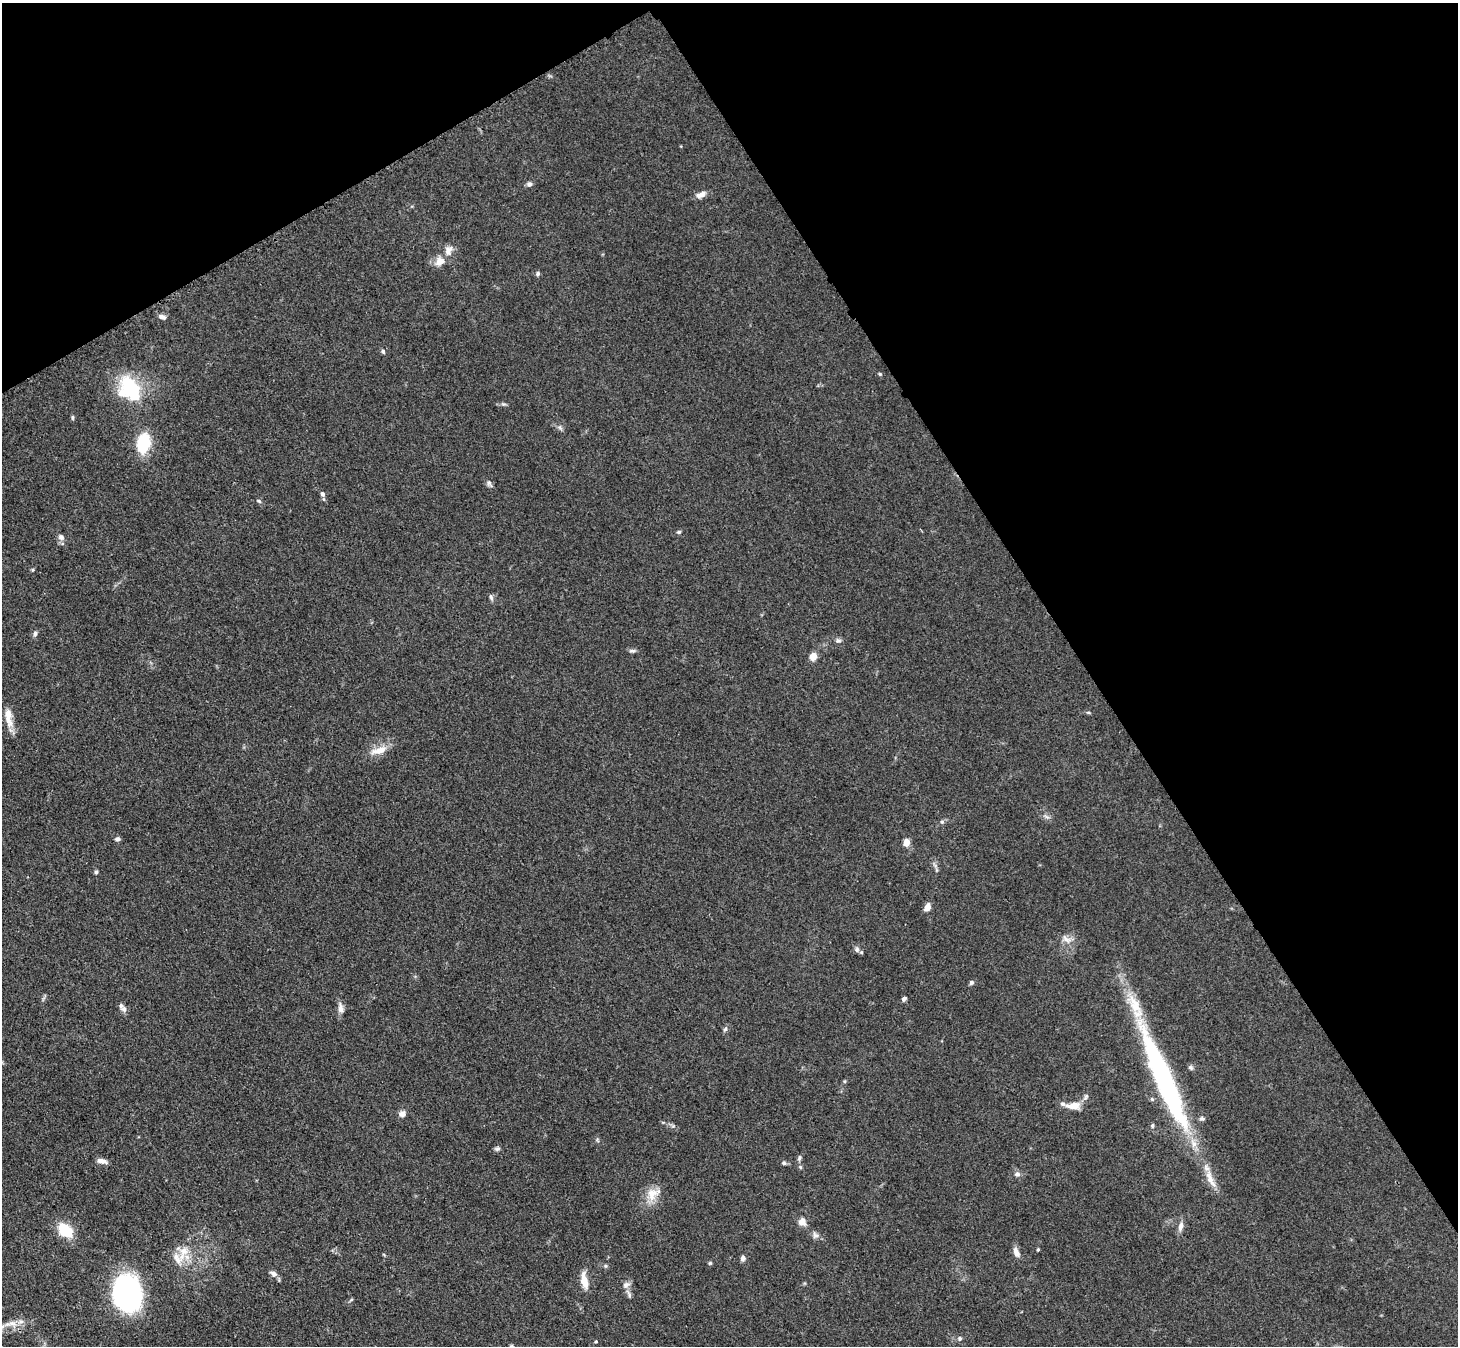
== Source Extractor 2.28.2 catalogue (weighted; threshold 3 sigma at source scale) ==
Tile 3 of 4 x 4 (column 3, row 1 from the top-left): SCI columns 2929-4384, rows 4339-5682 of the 5857 x 5850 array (HDU 1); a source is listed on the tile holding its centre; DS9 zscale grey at full resolution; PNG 1460 x 1348 px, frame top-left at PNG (2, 3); no overlay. Shown black and unused: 32% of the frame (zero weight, under 3 of 4 exposures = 2% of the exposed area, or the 3 px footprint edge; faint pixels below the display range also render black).
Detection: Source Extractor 2.28.2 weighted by HDU 2 'WHT'; one run over the whole footprint, this tile lists its part. Background 0.0589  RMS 0.0058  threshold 0.0261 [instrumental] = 3 sigma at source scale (4.5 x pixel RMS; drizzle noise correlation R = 1.50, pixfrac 1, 0.05/0.05 arcsec/px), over >= 5 px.
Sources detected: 80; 1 inside a brighter object's white glare — not listed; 6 inside a brighter listed object's ellipse — not listed separately; the other 73 listed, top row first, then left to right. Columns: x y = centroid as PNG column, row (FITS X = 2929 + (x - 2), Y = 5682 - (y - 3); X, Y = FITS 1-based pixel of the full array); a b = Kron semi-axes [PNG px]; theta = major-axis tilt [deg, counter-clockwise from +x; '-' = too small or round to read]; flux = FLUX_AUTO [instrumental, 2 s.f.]
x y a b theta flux
529 184 7 6 - 1.7
701 195 14 7 24 3.6
448 250 14 10 72 4.8
439 262 13 11 48 5.5
538 273 6 5 - 1.1
162 317 10 6 -19 2.3
383 351 6 4 -52 0.99
880 374 4 4 - 0.64
131 388 25 14 -61 42
73 418 7 3 82 0.8
560 428 7 4 -19 1.2
143 443 15 10 81 34
489 483 12 5 -64 1.7
322 494 7 6 - 1.9
259 501 7 4 -44 0.9
679 532 6 4 20 0.89
61 537 8 7 - 2.3
32 570 5 3 - 0.66
491 597 9 4 -66 1.4
35 633 7 6 - 1.5
838 641 8 6 -14 1.5
632 651 9 5 -4 1.4
813 657 9 7 70 4.3
1088 712 5 3 - 0.73
8 717 27 9 -83 7.3
379 750 25 9 17 8
1047 817 9 4 -19 1.3
942 822 5 5 - 0.97
117 839 6 5 - 1.6
906 843 8 7 - 4.2
935 865 9 3 -45 1.1
96 872 5 4 - 1.2
927 907 8 5 63 5.3
1067 939 17 8 -35 4.3
857 949 8 7 - 1.9
971 982 6 5 - 1.5
904 999 7 5 47 1.3
121 1006 9 7 -56 2.2
341 1008 16 7 -78 3.3
725 1029 7 5 53 1.2
1191 1067 7 6 - 1.3
1162 1075 126 18 -67 150
1073 1106 15 8 4 7.2
402 1114 8 7 - 3.1
1202 1119 8 6 -8 1.3
1152 1125 6 4 82 0.9
497 1149 8 6 9 1.3
799 1158 8 5 77 1.3
102 1161 11 5 -16 3.2
784 1163 6 5 - 1
800 1167 5 5 - 0.88
1017 1174 8 7 - 1.9
652 1194 19 16 71 9.1
802 1222 9 8 - 4.5
1181 1226 13 7 77 3.1
65 1230 18 13 -40 16
815 1235 9 8 - 2.2
1038 1249 4 3 - 0.68
184 1251 16 14 45 9
1016 1252 13 7 -69 3.6
384 1255 5 3 - 0.55
743 1258 8 6 83 1.7
710 1263 5 5 - 0.77
605 1266 5 5 - 0.84
273 1274 10 7 -26 2.5
584 1281 15 7 -80 9.1
626 1285 11 8 32 2.6
127 1292 25 18 -79 200
629 1294 13 4 -62 1.7
351 1300 6 4 20 0.72
11 1324 24 10 -1 8.3
960 1338 6 6 - 1.3
596 1341 4 4 - 0.57
Isophote crosses this tile's border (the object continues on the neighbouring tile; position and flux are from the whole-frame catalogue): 1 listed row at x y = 11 1324